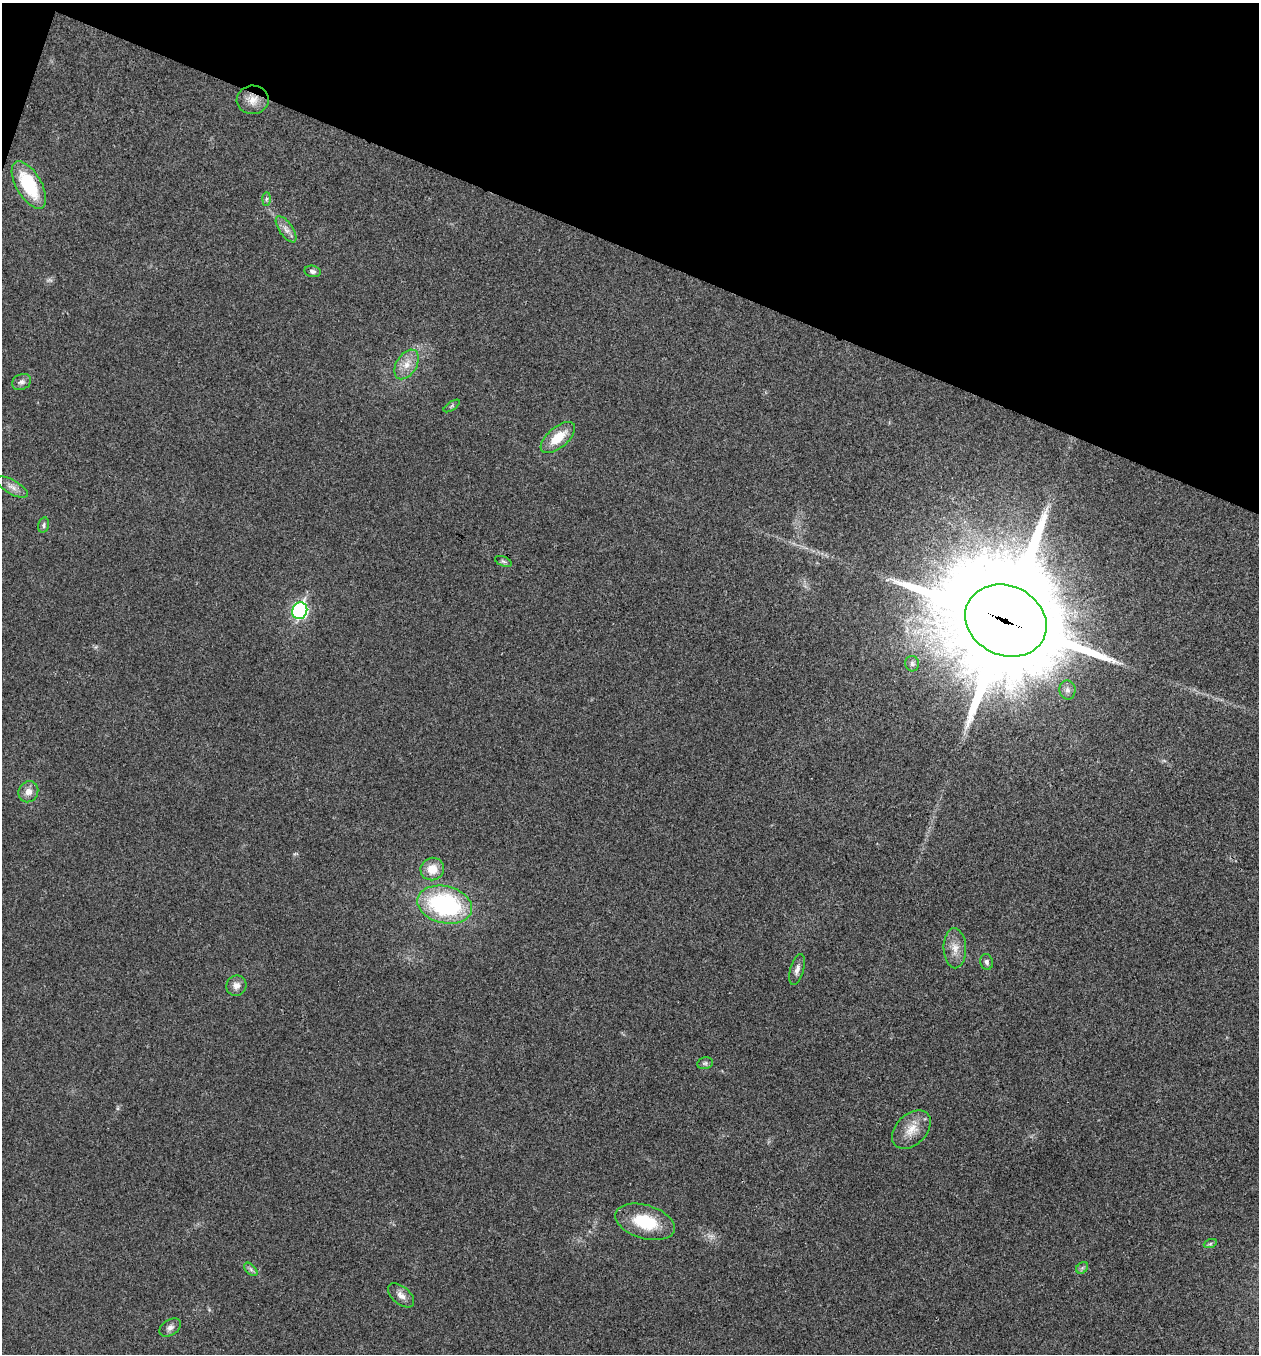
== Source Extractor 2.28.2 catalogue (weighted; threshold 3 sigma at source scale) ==
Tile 2 of 4 x 4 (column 2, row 1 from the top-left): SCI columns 1395-2651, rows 4066-5417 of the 5434 x 5422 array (HDU 1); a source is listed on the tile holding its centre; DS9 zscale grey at full resolution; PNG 1261 x 1356 px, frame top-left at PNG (2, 3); each listed source drawn as its Kron ellipse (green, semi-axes under 4 px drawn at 4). Shown black and unused: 19% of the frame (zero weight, under 3 of 4 exposures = <1% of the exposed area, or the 3 px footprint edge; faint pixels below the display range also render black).
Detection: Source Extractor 2.28.2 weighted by HDU 2 'WHT'; one run over the whole footprint, this tile lists its part. Background 0.0243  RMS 0.0053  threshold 0.0238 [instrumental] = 3 sigma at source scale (4.5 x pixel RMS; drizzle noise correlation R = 1.50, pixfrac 1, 0.05/0.05 arcsec/px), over >= 5 px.
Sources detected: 34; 1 too faint to see at this stretch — neither listed nor drawn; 2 inside a brighter listed object's ellipse — not listed separately; the other 31 listed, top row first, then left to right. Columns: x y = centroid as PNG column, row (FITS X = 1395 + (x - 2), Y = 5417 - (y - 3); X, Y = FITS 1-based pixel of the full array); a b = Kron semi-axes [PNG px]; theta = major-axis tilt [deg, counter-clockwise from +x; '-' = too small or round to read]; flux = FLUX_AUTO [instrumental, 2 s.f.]
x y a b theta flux
253 100 16 14 7 6.1
29 185 26 12 -60 32
266 199 7 4 88 0.98
286 229 15 7 -55 3.4
312 271 8 5 -11 1.5
407 364 16 10 58 6.4
22 382 10 7 23 2.2
452 406 9 3 34 0.88
558 438 21 10 41 12
12 487 18 7 -29 3.8
44 525 8 5 76 1.1
503 561 9 4 -23 1.1
300 611 8 7 - 100
1006 621 42 34 -26 13000
912 664 8 6 -76 1.6
1067 690 9 8 - 2.3
28 792 11 9 59 4.1
432 869 12 11 - 8.3
445 905 28 18 -14 73
955 948 20 11 -89 6.1
987 962 8 6 -76 1.6
797 969 16 7 75 2.9
236 986 10 10 - 3.6
705 1063 8 6 12 1.2
911 1130 23 15 44 9.1
645 1222 30 17 -17 23
1210 1244 7 4 19 0.82
1082 1268 7 5 46 1
251 1269 8 5 -45 1.4
401 1295 15 9 -41 3.6
170 1327 12 7 34 2.5
Overlapping masked pixels (flux is a lower limit): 2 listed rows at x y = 253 100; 1006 621